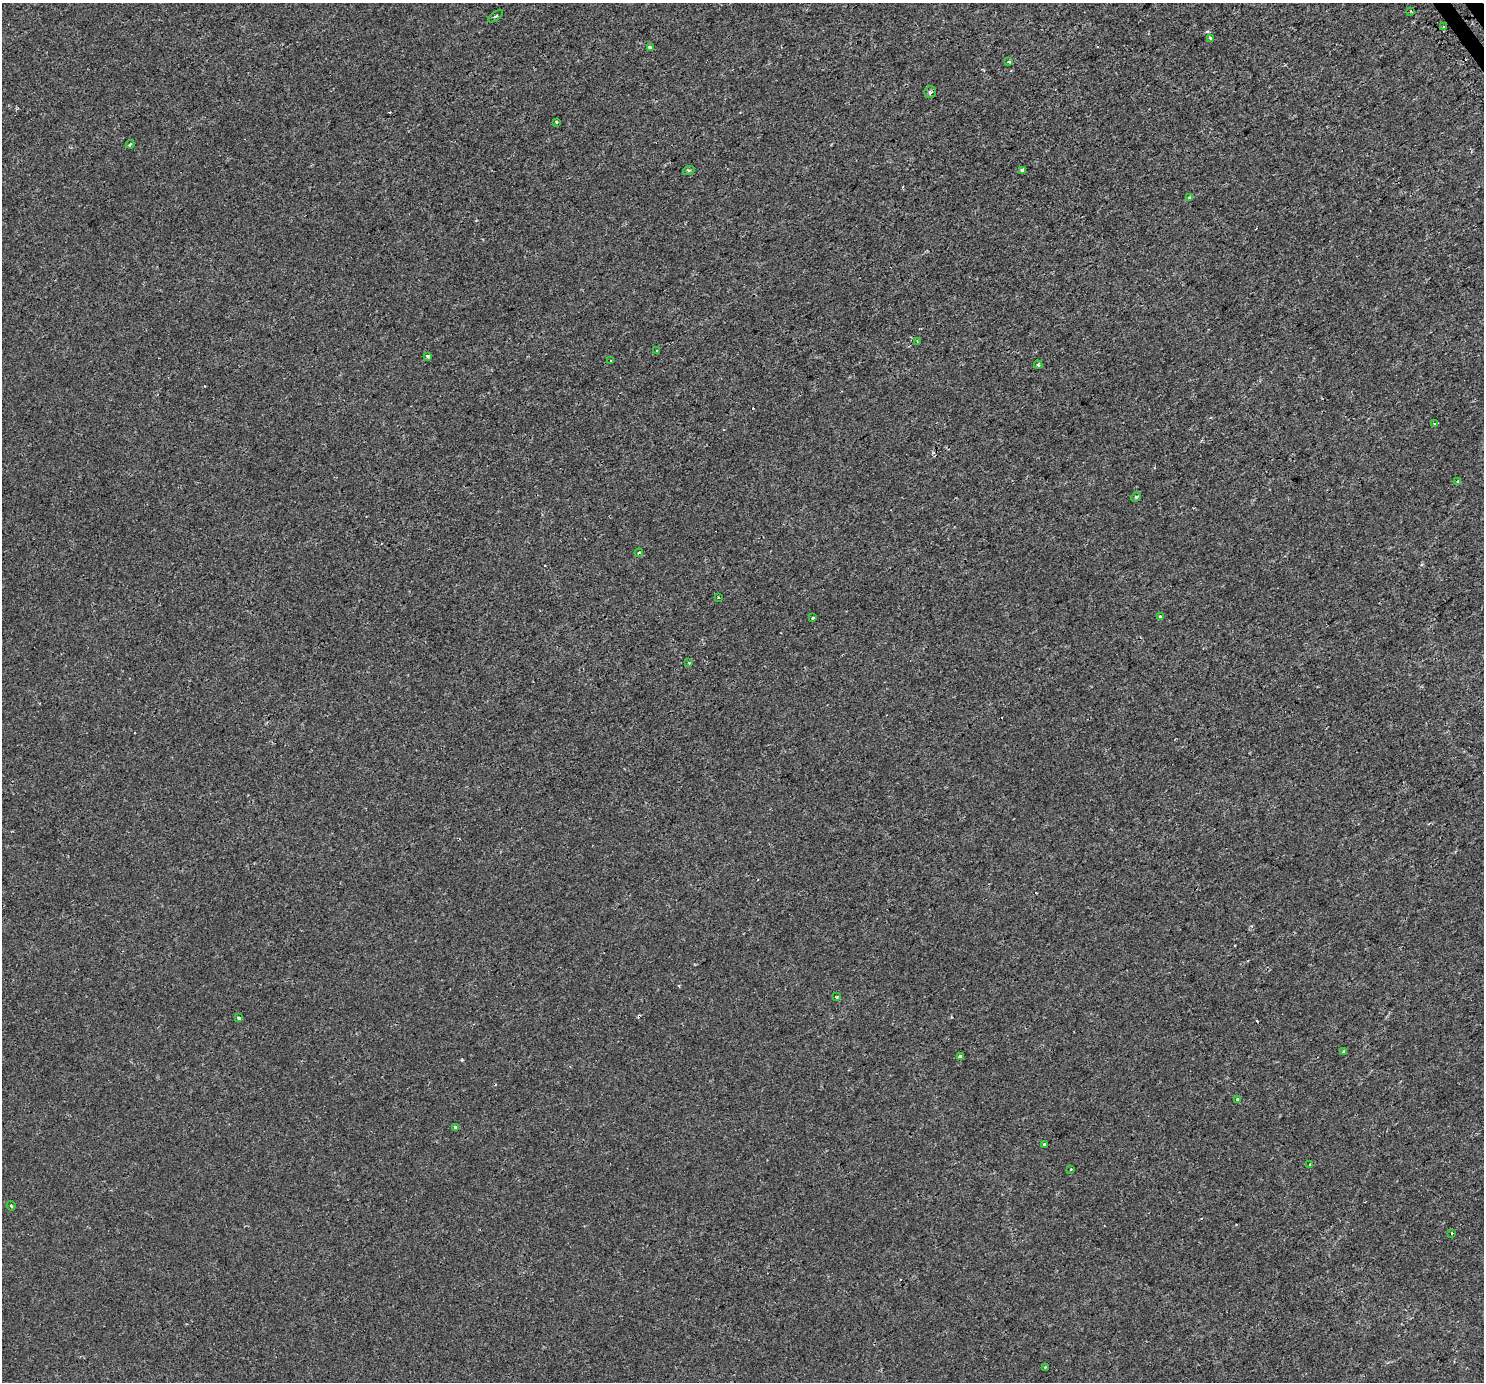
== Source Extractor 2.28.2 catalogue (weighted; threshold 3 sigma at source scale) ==
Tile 10 of 4 x 4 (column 2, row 3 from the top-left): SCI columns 1523-3004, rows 1614-2993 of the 6001 x 5924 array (HDU 1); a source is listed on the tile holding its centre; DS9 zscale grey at full resolution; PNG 1486 x 1384 px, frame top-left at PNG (2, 3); each listed source drawn as its Kron ellipse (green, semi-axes under 4 px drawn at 4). Shown black and unused: <1% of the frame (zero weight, under 2 of 3 exposures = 3% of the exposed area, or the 3 px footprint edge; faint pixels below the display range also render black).
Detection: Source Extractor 2.28.2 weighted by HDU 2 'WHT'; one run over the whole footprint, this tile lists its part. Background -2.36e-04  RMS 0.0019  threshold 0.00835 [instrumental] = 3 sigma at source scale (4.5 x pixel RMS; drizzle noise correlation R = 1.50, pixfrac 1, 0.0396/0.0396 arcsec/px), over >= 5 px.
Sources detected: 43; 6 cosmic-ray / hot-pixel residue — neither listed nor drawn; the other 37 listed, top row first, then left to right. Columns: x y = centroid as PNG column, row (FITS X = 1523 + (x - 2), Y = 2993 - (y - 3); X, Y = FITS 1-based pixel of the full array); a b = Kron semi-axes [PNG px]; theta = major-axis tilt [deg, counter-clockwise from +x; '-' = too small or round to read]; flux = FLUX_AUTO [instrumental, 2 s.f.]
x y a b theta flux
1411 11 3 2 - 0.3
495 16 8 2 35 0.2
1444 26 3 2 - 0.25
1210 38 4 3 - 0.92
650 47 4 3 - 0.33
1008 61 3 3 - 0.47
930 92 6 5 - 0.39
556 122 3 3 - 0.17
130 144 4 3 - 0.25
689 170 6 3 18 0.25
1022 170 4 4 - 1.1
1189 197 3 3 - 0.14
917 341 4 3 - 0.15
657 351 3 3 - 0.81
428 356 4 3 - 0.47
611 361 3 3 - 0.18
1038 365 4 3 - 0.22
1435 424 3 3 - 0.32
1458 481 3 3 - 1.2
1136 497 5 4 - 0.23
639 553 4 3 - 0.24
718 597 3 2 - 0.16
1160 616 3 3 - 0.53
812 618 3 3 - 0.35
689 663 3 3 - 0.18
837 997 3 3 - 0.4
239 1018 3 3 - 1
1344 1051 4 3 - 0.72
960 1056 3 3 - 0.3
1238 1099 4 3 - 0.68
455 1127 3 3 - 0.37
1044 1144 3 3 - 0.52
1310 1165 3 3 - 0.18
1071 1169 3 3 - 0.53
11 1206 5 3 - 0.22
1452 1233 3 3 - 1.2
1045 1367 3 3 - 0.26